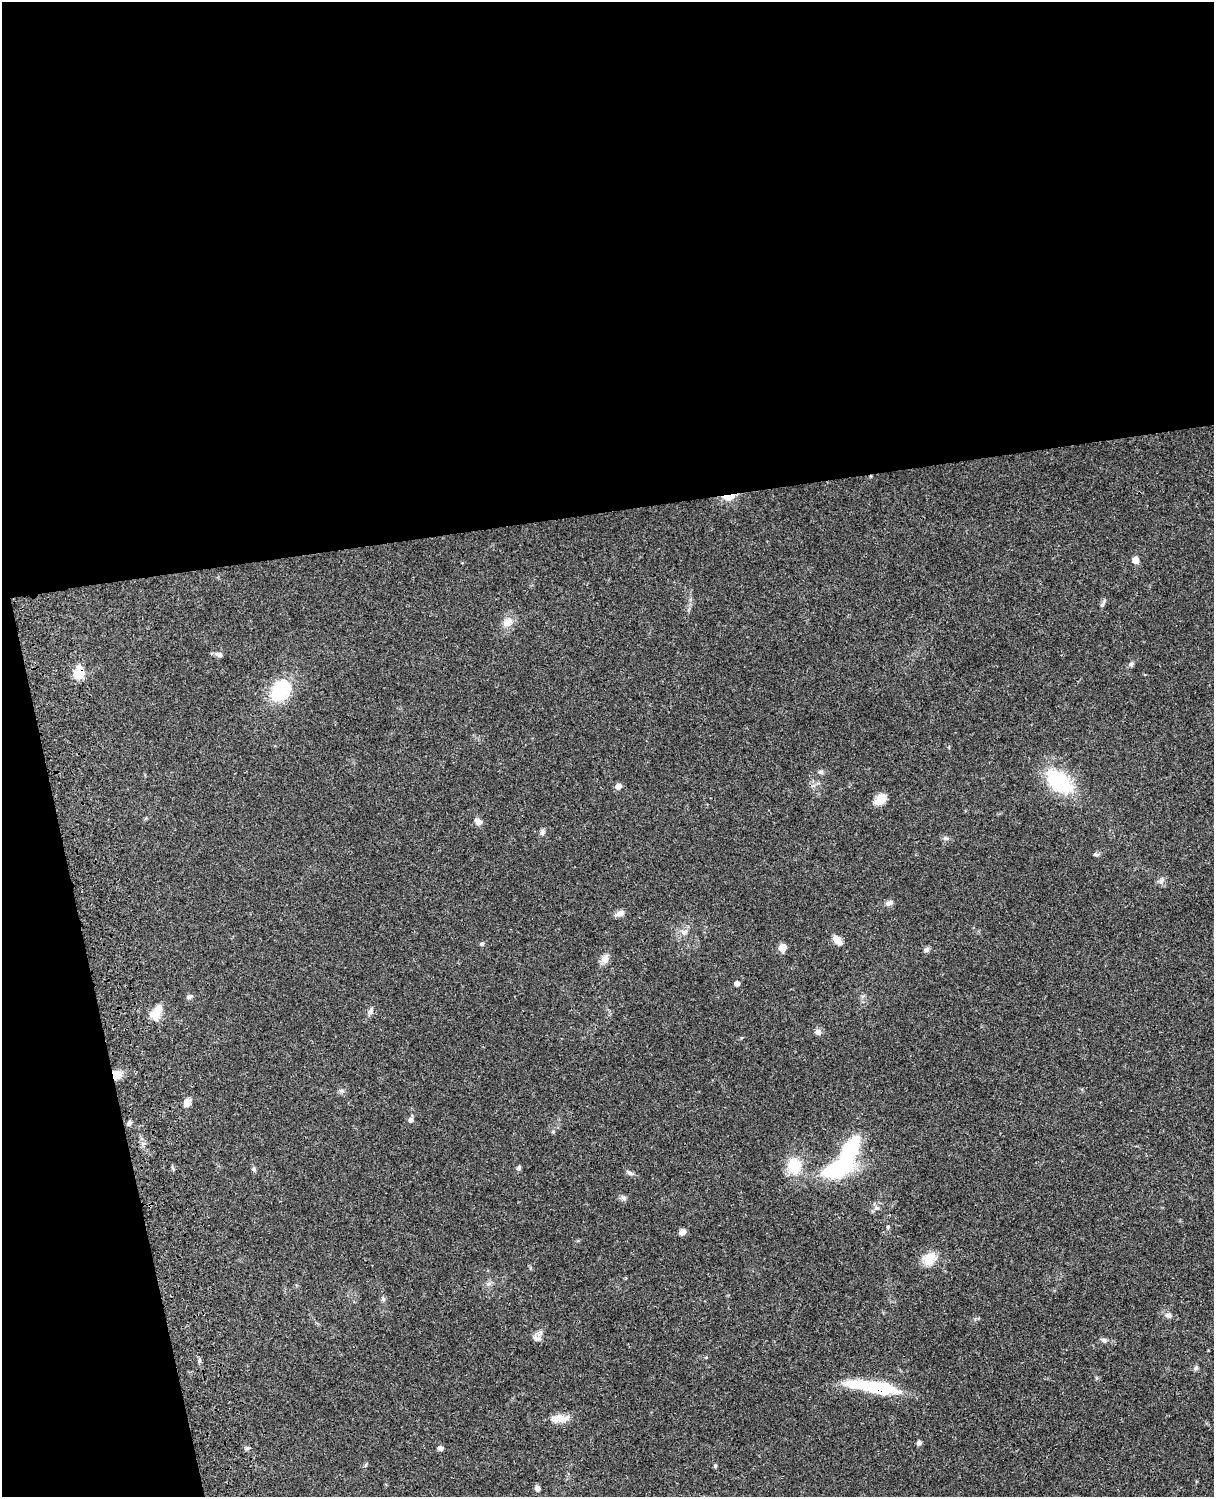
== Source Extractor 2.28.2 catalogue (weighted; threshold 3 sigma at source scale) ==
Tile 1 of 4 x 3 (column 1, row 1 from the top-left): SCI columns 121-1332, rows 3268-4762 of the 5086 x 4928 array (HDU 1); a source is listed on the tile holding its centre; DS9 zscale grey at full resolution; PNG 1216 x 1499 px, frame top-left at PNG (2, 2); no overlay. Shown black and unused: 39% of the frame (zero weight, under 3 of 4 exposures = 6% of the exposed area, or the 3 px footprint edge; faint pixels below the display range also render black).
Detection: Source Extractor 2.28.2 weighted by HDU 2 'WHT'; one run over the whole footprint, this tile lists its part. Background 0.075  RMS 0.0057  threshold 0.0257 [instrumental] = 3 sigma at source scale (4.5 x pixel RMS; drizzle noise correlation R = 1.50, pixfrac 1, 0.05/0.05 arcsec/px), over >= 5 px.
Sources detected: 60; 2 inside a brighter listed object's ellipse — not listed separately; the other 58 listed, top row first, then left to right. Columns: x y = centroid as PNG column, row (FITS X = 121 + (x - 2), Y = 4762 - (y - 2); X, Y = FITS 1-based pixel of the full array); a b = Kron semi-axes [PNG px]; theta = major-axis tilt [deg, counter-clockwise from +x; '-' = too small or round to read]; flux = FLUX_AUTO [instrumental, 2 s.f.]
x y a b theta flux
729 497 16 6 8 6.7
1135 560 8 7 - 3.2
508 622 13 10 46 5.4
219 654 10 6 -21 1.9
1131 664 7 5 -78 1.2
79 673 17 11 79 8.2
280 690 17 13 53 42
821 772 7 6 - 1.2
1059 781 34 19 -37 38
618 786 5 5 - 4
880 799 14 10 42 6.6
478 821 11 7 -31 2.8
542 832 8 6 79 1.5
946 838 8 5 -20 1.3
1096 854 8 5 -12 1.3
1161 881 8 6 63 1.8
889 903 10 6 18 2.2
620 913 11 6 17 3.1
684 932 9 6 27 2.1
836 939 11 9 -34 3.3
482 944 6 5 - 0.97
782 948 5 5 - 11
926 950 8 7 - 1.4
605 959 13 9 69 3.6
737 983 5 5 - 2.4
189 997 7 6 - 1.4
370 1011 11 6 59 1.8
157 1012 21 9 63 7.9
818 1032 8 7 - 2
116 1074 10 9 - 6.3
187 1103 7 6 - 5.4
411 1120 6 5 - 1.9
129 1123 5 5 - 2.1
553 1132 5 5 - 0.68
850 1150 23 11 61 54
794 1166 15 12 85 17
519 1168 6 5 - 1.2
254 1169 7 4 -46 0.97
629 1173 11 5 -28 1.7
624 1198 8 6 -16 1.5
877 1208 7 5 -10 1.2
888 1227 5 4 - 0.71
682 1232 8 7 - 2.4
929 1259 20 16 47 8.8
383 1299 6 6 - 1.2
1169 1315 9 7 -14 2.1
537 1338 13 6 -9 2.3
1104 1340 8 6 -20 1.6
706 1357 5 3 - 0.49
199 1361 6 4 73 0.88
1196 1368 7 5 54 1.1
873 1387 58 11 -9 39
560 1418 21 10 10 7
919 1443 6 5 - 1.5
247 1448 6 5 - 1.2
440 1448 6 5 - 1.9
715 1466 5 4 - 0.74
537 1488 7 6 - 1.8
Overlapping masked pixels (flux is a lower limit): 4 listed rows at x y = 729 497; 79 673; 116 1074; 873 1387